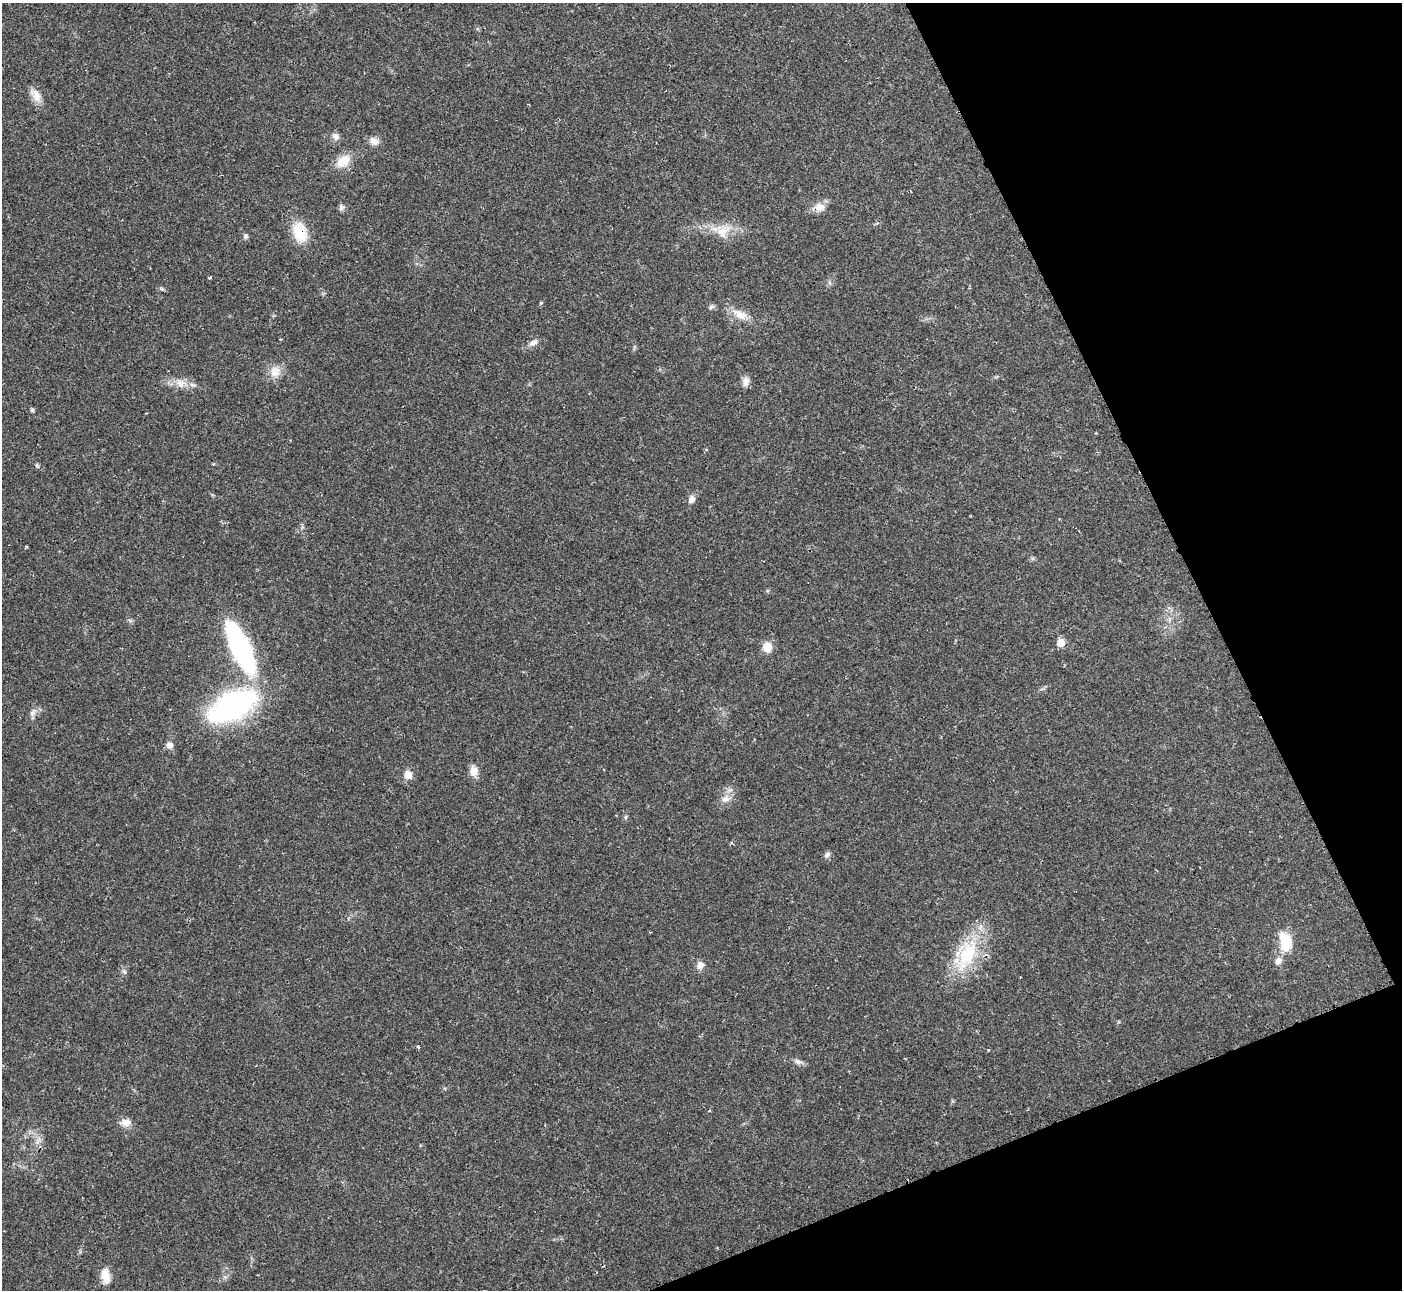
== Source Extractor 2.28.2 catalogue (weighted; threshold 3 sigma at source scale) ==
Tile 12 of 4 x 4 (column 4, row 3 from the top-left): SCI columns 4205-5604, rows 1441-2728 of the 5604 x 5592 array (HDU 1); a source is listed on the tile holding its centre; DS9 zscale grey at full resolution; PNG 1404 x 1292 px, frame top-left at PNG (2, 3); no overlay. Shown black and unused: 20% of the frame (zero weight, under 2 of 3 exposures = <1% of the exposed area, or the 3 px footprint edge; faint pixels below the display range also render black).
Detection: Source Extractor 2.28.2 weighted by HDU 2 'WHT'; one run over the whole footprint, this tile lists its part. Background 0.0258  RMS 0.0039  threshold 0.0177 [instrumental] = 3 sigma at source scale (4.5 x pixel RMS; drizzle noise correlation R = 1.50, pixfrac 1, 0.05/0.05 arcsec/px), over >= 5 px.
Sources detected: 45; all 45 listed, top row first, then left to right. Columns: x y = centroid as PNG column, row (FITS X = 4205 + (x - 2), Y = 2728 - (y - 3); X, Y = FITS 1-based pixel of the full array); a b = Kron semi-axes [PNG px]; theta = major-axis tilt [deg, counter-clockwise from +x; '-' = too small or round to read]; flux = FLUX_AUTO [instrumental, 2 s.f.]
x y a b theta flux
36 96 19 10 -60 3.9
336 137 11 8 -52 1.7
374 141 13 9 -19 2.4
343 161 20 14 41 6.1
342 207 9 7 50 1.2
819 207 16 11 6 3.7
300 232 26 16 -71 11
723 232 22 14 45 6.6
245 236 7 7 - 0.86
210 278 4 3 - 0.45
162 289 8 3 -19 0.64
541 303 5 3 - 0.33
711 307 7 5 16 0.83
740 314 21 10 -28 5.1
281 339 3 2 - 0.35
533 342 13 7 32 2
275 372 17 14 90 4.6
745 381 13 8 89 2.1
180 383 13 11 -57 3.4
193 385 12 4 -9 1.3
32 410 4 4 - 0.8
213 464 3 3 - 0.36
37 465 6 4 -90 0.53
691 499 10 7 59 2.2
1061 643 6 5 - 6.9
767 647 10 9 - 5
241 648 41 13 -65 95
232 706 38 18 27 120
33 712 9 8 - 1.7
169 745 9 8 - 1.8
474 771 11 9 -88 3.7
408 775 10 9 - 3.2
725 799 12 8 16 2.6
625 817 6 4 89 0.58
827 855 8 6 27 1.2
1286 942 22 13 -75 12
967 955 52 24 58 25
1278 961 10 8 54 2.2
700 965 9 8 - 2.4
124 971 8 5 -53 0.92
418 1047 3 3 - 2.8
988 1050 3 3 - 0.59
798 1062 11 7 -22 1.5
126 1122 14 9 4 3.1
105 1276 20 10 -77 4.9
Overlapping masked pixels (flux is a lower limit): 3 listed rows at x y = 819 207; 300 232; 967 955